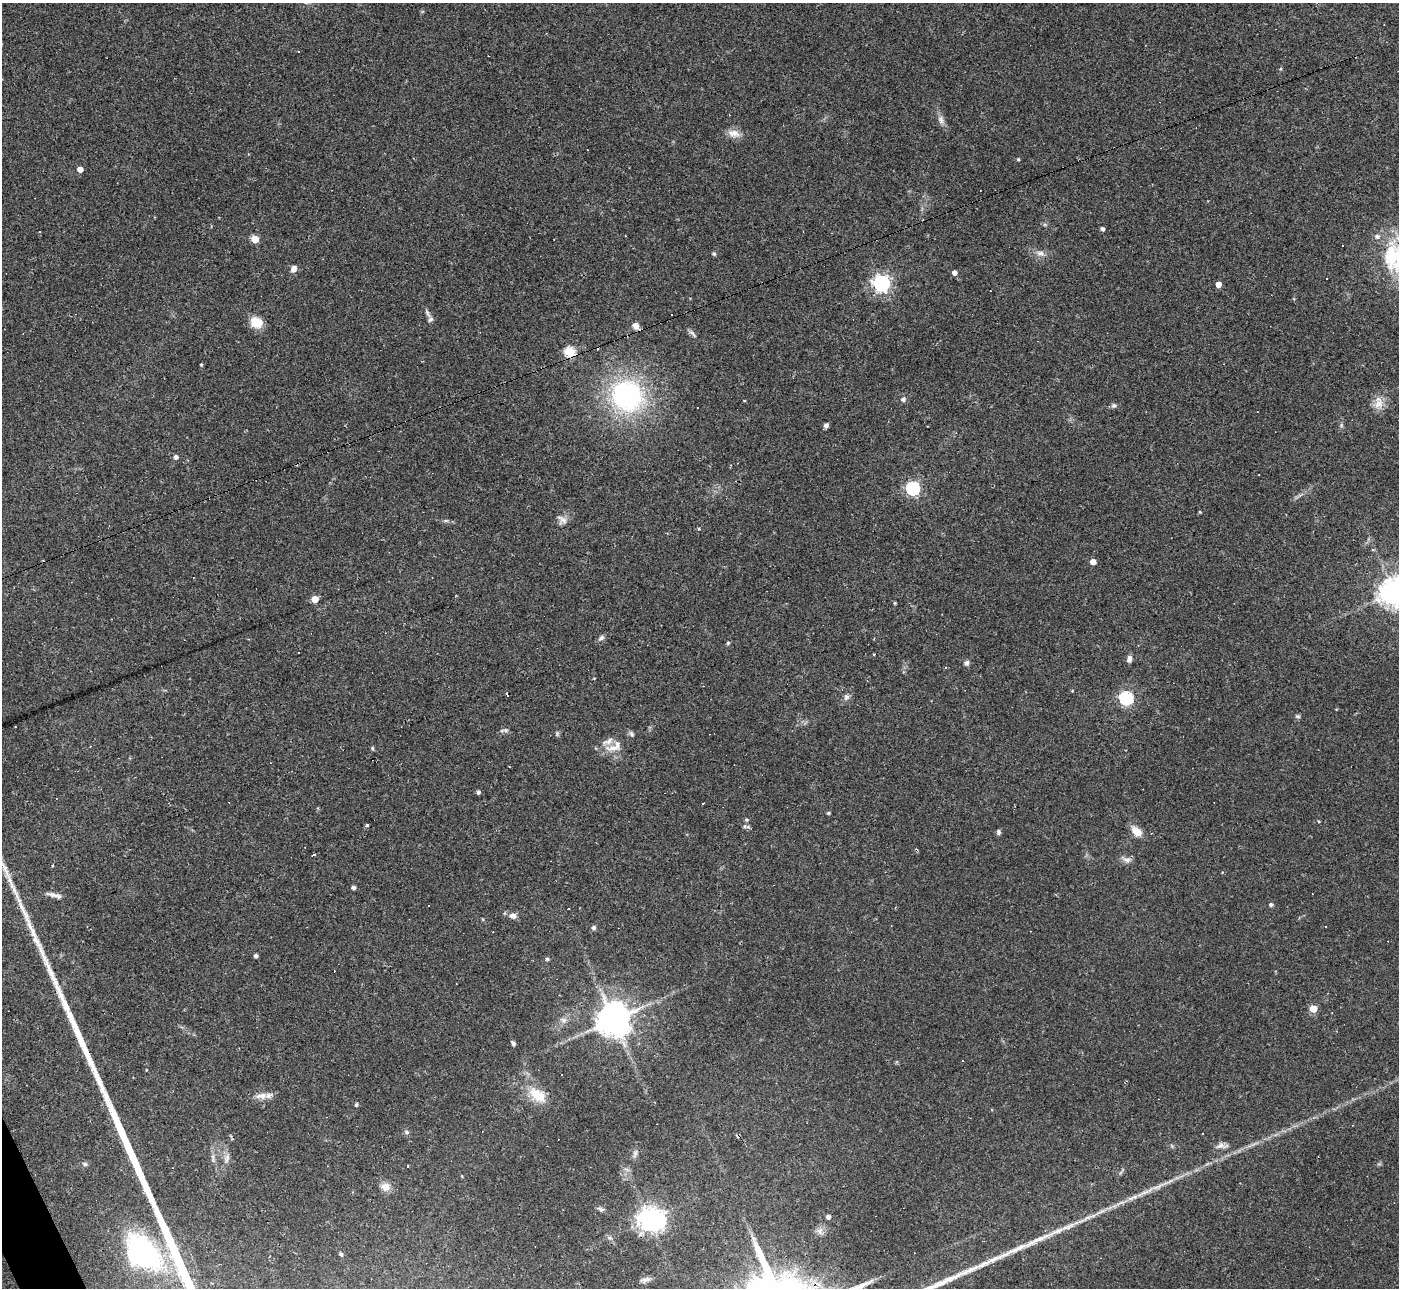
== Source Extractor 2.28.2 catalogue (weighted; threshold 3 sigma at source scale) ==
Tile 7 of 4 x 4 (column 3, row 2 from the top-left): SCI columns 2795-4191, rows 2723-4008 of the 5588 x 5575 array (HDU 1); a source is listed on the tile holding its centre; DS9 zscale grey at full resolution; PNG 1401 x 1290 px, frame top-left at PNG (2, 3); no overlay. Shown black and unused: <1% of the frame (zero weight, under 2 of 3 exposures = <1% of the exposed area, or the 3 px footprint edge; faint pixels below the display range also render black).
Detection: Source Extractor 2.28.2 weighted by HDU 2 'WHT'; one run over the whole footprint, this tile lists its part. Background 0.0708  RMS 0.0057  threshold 0.0254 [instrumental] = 3 sigma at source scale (4.5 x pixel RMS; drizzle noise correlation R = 1.50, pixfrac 1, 0.05/0.05 arcsec/px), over >= 5 px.
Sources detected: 133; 2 inside a brighter object's white glare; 24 cosmic-ray / hot-pixel residue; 2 long thin detections or spike segments (spike, bleed or trail) — not listed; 5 inside a brighter listed object's ellipse — not listed separately; the other 100 listed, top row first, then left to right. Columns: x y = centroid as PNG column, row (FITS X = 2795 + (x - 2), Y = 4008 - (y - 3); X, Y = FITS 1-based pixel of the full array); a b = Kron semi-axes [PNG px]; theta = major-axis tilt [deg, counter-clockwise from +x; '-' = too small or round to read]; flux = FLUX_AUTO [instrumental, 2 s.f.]
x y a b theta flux
299 52 3 2 - 0.54
941 120 14 8 -70 3.1
734 133 17 10 -10 5.1
1018 159 4 4 - 0.68
80 169 4 4 - 4.9
1102 229 4 4 - 1.6
255 239 5 5 - 17
1343 245 3 3 - 0.95
1040 253 13 7 -16 3.4
714 254 4 4 - 1.2
1390 255 41 17 88 25
294 269 8 6 63 3.3
954 273 4 4 - 3.1
881 283 6 6 - 220
1218 284 4 4 - 6.8
990 291 2 2 - 0.31
427 313 13 5 -60 1.8
671 315 3 3 - 8.3
256 322 12 10 -24 11
636 326 9 8 - 2.9
692 333 15 4 -47 1.6
570 352 5 5 - 46
201 365 4 3 - 0.82
627 396 30 28 -39 110
903 399 7 6 - 1.6
744 401 4 2 - 0.4
1378 404 15 13 39 6.1
1114 405 7 6 - 1.4
826 425 5 4 - 1.9
1341 425 6 4 -72 0.88
176 457 6 6 - 1.7
913 488 6 6 - 110
1200 512 4 3 - 0.54
562 520 15 11 -43 3.7
446 521 8 4 8 1
699 529 5 4 - 0.69
1373 550 6 4 0 0.59
1093 562 4 4 - 4.8
1393 592 9 9 - 720
315 599 5 5 - 12
895 603 3 3 - 0.62
601 638 9 6 37 1.7
728 643 5 4 - 0.78
873 655 3 3 - 0.95
1129 659 10 6 77 2.3
966 663 7 6 - 1.6
703 686 3 2 - 0.34
846 697 9 7 37 2
1126 698 6 6 - 91
1298 716 7 5 -2 1
506 730 7 5 -46 1.4
557 733 6 5 - 0.89
631 734 9 5 -59 1.3
90 746 3 2 - 0.48
372 748 6 4 -83 0.78
613 748 22 9 1 7
478 792 4 4 - 1.4
702 803 3 3 - 1.2
828 813 4 3 - 0.9
746 820 6 5 - 0.86
1319 821 4 3 - 0.5
367 825 3 3 - 1.3
745 826 6 5 - 1.3
1136 831 13 9 -42 6.8
999 832 7 5 -88 1.2
314 855 3 3 - 1.6
1126 859 15 7 -24 2.9
52 865 3 3 - 0.91
353 887 5 4 - 1.6
53 895 19 6 -10 3.3
1271 905 5 4 - 1.2
568 909 2 2 - 0.35
512 916 9 7 -4 3.1
594 928 6 5 - 1.4
256 956 4 4 - 1.5
547 959 5 4 - 1
1313 1009 5 5 - 16
613 1019 11 11 - 950
564 1020 8 6 -26 2.1
513 1043 5 4 - 1.3
963 1061 3 2 - 0.42
537 1094 26 15 -28 13
261 1096 18 8 2 5.1
356 1105 5 4 - 1.1
407 1132 7 5 -28 1.2
1221 1146 14 8 0 3.1
635 1154 13 5 80 1.9
213 1158 15 5 -83 2.6
227 1158 17 6 74 3.2
85 1164 7 5 -17 1.3
462 1176 5 3 - 0.45
385 1187 11 9 7 4.8
1158 1187 29 5 23 6.8
601 1209 10 5 -20 1.5
1101 1212 19 4 25 3.7
828 1217 4 4 - 2.2
649 1219 7 7 - 500
144 1251 61 25 -50 78
341 1254 5 4 - 1.7
645 1280 14 6 16 2.5
Overlapping masked pixels (flux is a lower limit): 1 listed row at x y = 570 352
Isophote crosses this tile's border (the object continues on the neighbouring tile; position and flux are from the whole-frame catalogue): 2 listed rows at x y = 1390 255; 1393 592